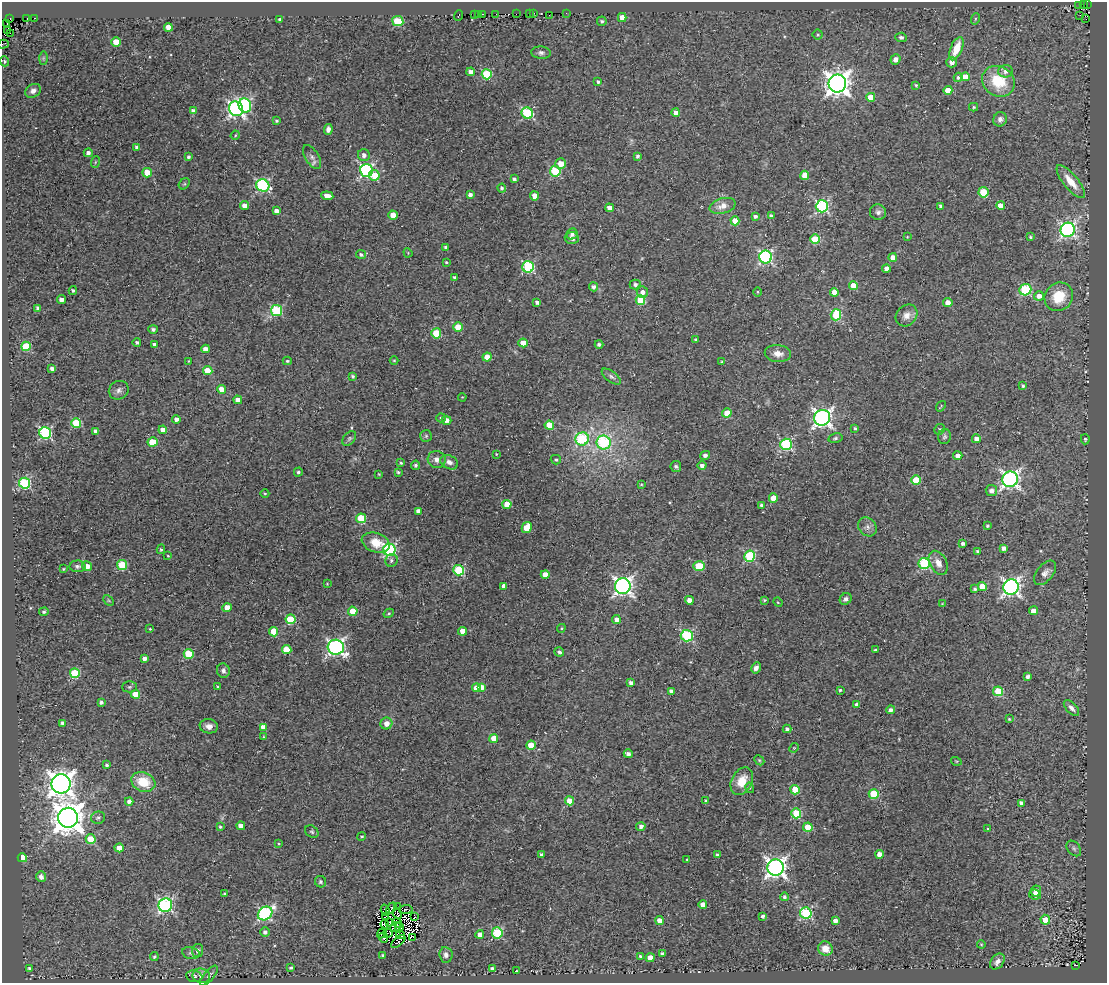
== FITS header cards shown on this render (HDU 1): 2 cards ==
NAXIS1  =                 1105
NAXIS2  =                  981

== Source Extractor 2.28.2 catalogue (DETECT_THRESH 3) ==
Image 1105 x 981 px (HDU 1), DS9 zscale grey, 1 PNG px = 1 image px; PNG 1109 x 985 px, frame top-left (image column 1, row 981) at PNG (2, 2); each listed source drawn as its Kron ellipse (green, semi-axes under 4 px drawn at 4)
Background 0.031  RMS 0.015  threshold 0.0439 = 3 sigma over >= 5 px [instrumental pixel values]
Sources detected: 375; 10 with non-positive FLUX_AUTO (blend fragments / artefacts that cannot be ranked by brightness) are neither listed nor drawn; the other 365 listed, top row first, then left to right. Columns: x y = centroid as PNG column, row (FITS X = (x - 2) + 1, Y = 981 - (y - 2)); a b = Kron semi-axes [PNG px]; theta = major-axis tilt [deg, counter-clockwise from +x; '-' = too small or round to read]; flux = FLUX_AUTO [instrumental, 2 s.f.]
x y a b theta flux
1079 5 3 2 - 1.3
1083 5 2 2 - 9.1
1087 5 2 2 - 5.4
534 13 2 2 - 3.7
566 13 2 2 - 0.69
478 14 3 2 - 3.2
483 14 3 2 - 3.7
496 14 2 2 - 2.2
516 14 2 2 - 1.6
530 14 3 2 - 7.3
459 15 5 3 - 3.1
474 15 3 2 - 4.3
549 15 2 2 - 4.7
1080 15 2 2 - 2
10 18 3 3 - 19
34 18 3 2 - 18
622 18 4 4 - 10
27 19 3 2 - 80
975 19 6 3 72 1.1
1086 19 3 2 - 1.5
280 20 4 3 - 2.9
398 21 5 5 - 47
602 21 5 5 - 1.8
7 24 3 2 - 5.3
168 27 4 4 - 12
7 30 2 2 - 37
10 33 2 2 - 4.3
818 35 5 5 - 1.5
901 37 5 4 - 2.2
116 42 4 4 - 17
3 44 5 2 - 3.9
956 49 12 6 68 20
541 53 10 6 -4 3.3
43 58 7 4 89 1.9
895 59 5 4 - 4.2
4 61 5 4 - 1.3
952 62 5 5 - 5.8
1006 71 7 6 - 4.3
471 72 4 4 - 5.4
487 74 5 5 - 56
958 77 5 4 - 2.6
965 77 4 4 - 11
998 81 17 14 -33 36
598 82 4 4 - 2.5
837 83 9 9 - 930
916 85 3 3 - 1.2
948 90 4 4 - 12
33 91 8 6 33 4.9
871 97 4 4 - 21
245 105 7 6 - 110
974 107 4 4 - 1.2
236 109 7 7 - 290
193 111 4 4 - 4.6
527 113 6 5 - 110
676 113 4 4 - 4.9
1000 119 7 6 - 4.3
276 121 4 3 - 1.6
328 129 5 4 - 4.2
235 135 5 4 - 1.1
137 147 4 3 - 2.6
88 153 4 4 - 3.6
364 155 6 6 - 4.6
638 156 3 3 - 2.3
188 157 3 3 - 2.1
312 157 13 6 -58 4.6
95 162 6 3 71 1
560 164 5 5 - 11
366 170 6 6 - 180
555 171 5 5 - 62
147 173 5 4 - 16
374 175 5 5 - 18
805 175 4 4 - 19
514 179 4 3 - 2.4
1071 182 20 7 -50 16
184 184 6 5 - 1.4
263 185 7 6 - 140
502 188 4 4 - 2.3
983 192 5 5 - 40
470 195 4 4 - 3.6
327 196 6 4 -5 9.4
535 196 4 4 - 11
1001 205 4 4 - 10
244 206 4 4 - 6
723 206 13 7 16 9.6
822 206 6 6 - 160
941 206 4 4 - 3.2
609 208 4 4 - 8.6
276 211 4 4 - 5.3
878 212 8 7 - 3.5
393 215 4 4 - 9.9
755 216 3 3 - 2.6
771 216 4 4 - 2.5
735 221 4 4 - 14
1068 230 7 7 - 240
572 234 6 5 - 2.8
907 237 3 3 - 0.74
1030 237 4 3 - 1.3
572 238 7 5 -3 4.2
815 239 5 4 - 33
446 247 3 3 - 2
408 253 5 4 - 0.85
361 255 5 4 - 2.5
766 257 6 6 - 170
893 257 4 4 - 7.7
446 262 3 3 - 1.1
528 267 6 6 - 110
886 268 4 4 - 6.2
454 277 3 3 - 2
635 284 5 5 - 3
853 285 4 4 - 13
593 287 4 4 - 3.2
73 290 4 3 - 1.7
1025 290 6 5 - 77
642 292 6 5 - 6.1
758 292 4 3 - 0.88
834 292 4 4 - 10
1039 296 5 4 - 5.5
1059 297 15 13 45 25
61 300 4 4 - 4.7
640 300 5 4 - 35
537 302 4 4 - 3.3
948 302 5 4 - 6.8
38 308 4 4 - 3
276 310 5 5 - 77
836 315 5 5 - 68
907 315 12 9 46 7
458 327 4 4 - 18
153 329 5 4 - 2.4
436 333 5 5 - 36
696 340 3 3 - 1.9
137 342 4 4 - 2.4
523 343 4 4 - 14
599 344 4 4 - 2.8
154 345 4 4 - 3.1
26 346 5 5 - 47
205 349 4 4 - 5.4
778 354 13 8 -5 7.4
487 357 4 4 - 11
394 360 4 3 - 0.82
188 361 3 2 - 0.6
287 361 4 4 - 1.4
722 362 4 3 - 1.3
52 368 4 3 - 3.5
208 371 5 4 - 24
352 376 3 3 - 1.9
611 377 11 5 -37 3
1023 386 4 3 - 1.5
221 389 4 4 - 11
119 390 10 9 - 4.3
462 397 4 3 - 0.84
238 400 4 4 - 9.4
941 406 6 2 51 1.1
727 413 4 4 - 15
441 418 5 4 - 2.1
822 418 8 8 - 400
176 419 4 4 - 4.1
446 420 5 4 - 6
76 423 5 4 - 42
549 425 4 4 - 21
855 428 3 3 - 1.4
939 429 5 5 - 2
163 430 4 4 - 6.6
96 431 4 4 - 6.1
45 433 6 5 - 130
426 436 6 6 - 1.8
944 436 7 6 - 2.2
349 438 8 5 49 2.2
835 438 7 5 12 1.9
582 439 7 6 - 78
976 439 4 4 - 5.8
1085 439 5 4 - 1.2
153 442 5 4 - 25
604 443 7 7 - 92
786 444 6 6 - 110
496 454 3 3 - 0.77
705 455 5 4 - 3.5
958 456 5 4 - 5.1
437 460 9 8 - 5.6
556 460 5 4 - 1.4
449 462 9 6 -26 5.3
401 463 4 3 - 1.5
415 465 4 4 - 2.5
676 466 5 5 - 1.9
702 466 4 4 - 3.7
298 472 4 4 - 2
398 472 4 3 - 1.4
379 474 4 3 - 0.89
1010 479 8 7 - 360
916 480 4 4 - 24
25 483 5 5 - 97
641 484 4 3 - 1
991 491 6 5 - 5.1
265 493 4 3 - 0.95
773 498 4 4 - 14
507 504 4 4 - 17
762 506 4 3 - 2.8
418 511 4 4 - 5.7
361 518 5 5 - 41
987 526 4 3 - 1.6
867 527 10 8 -49 4.7
527 528 6 4 60 20
376 543 14 9 -19 19
963 544 4 3 - 2.9
1004 548 4 4 - 4.6
161 549 5 4 - 1.7
389 550 6 6 - 140
978 551 4 3 - 2.6
168 556 4 3 - 0.71
749 556 5 5 - 86
391 560 6 6 - 2.9
938 563 13 8 -62 8.5
924 564 5 5 - 94
122 565 5 5 - 45
77 566 8 6 1 2.6
87 566 5 4 - 8.3
699 566 6 4 -1 38
63 569 3 3 - 0.87
459 570 5 5 - 65
1045 573 14 8 52 5.5
545 575 4 4 - 10
327 584 2 2 - 0.82
504 586 4 4 - 7.2
623 586 8 8 - 380
982 586 4 4 - 17
1011 587 8 7 - 370
975 589 3 3 - 1.5
846 599 6 5 - 3
109 600 6 4 -45 1.2
689 600 4 4 - 8.4
764 600 3 3 - 1.3
778 602 5 4 - 1.1
942 604 4 4 - 0.79
227 608 4 4 - 13
353 611 5 4 - 17
1033 611 4 4 - 7.2
44 612 5 4 - 1.7
389 613 5 3 - 1.2
291 619 5 5 - 49
616 620 4 4 - 4.8
561 628 4 4 - 1.1
150 629 3 3 - 0.87
463 631 4 4 - 9.3
274 632 4 4 - 21
687 636 6 5 - 98
336 647 8 7 - 300
287 650 5 4 - 28
875 650 4 3 - 1.5
559 652 5 4 - 3
189 654 5 5 - 45
144 658 4 4 - 4.6
756 668 6 4 60 4.6
223 671 7 6 - 3.5
75 673 5 5 - 47
1027 676 4 4 - 3.4
631 683 4 4 - 4.2
129 687 7 5 1 2
217 687 4 4 - 1.5
482 687 4 4 - 6.5
477 688 4 4 - 13
840 690 3 3 - 1.4
671 691 4 3 - 4.5
998 691 5 5 - 44
135 694 4 4 - 18
101 702 3 3 - 2.4
857 705 4 4 - 4.8
1071 708 9 5 -45 4.3
890 710 4 4 - 3.6
1009 719 3 3 - 0.98
62 723 4 3 - 2.5
386 724 6 6 - 8.1
209 726 9 7 -9 5.9
263 727 4 4 - 8
787 729 4 4 - 3
264 737 4 3 - 1.1
494 738 4 4 - 19
531 745 4 4 - 20
794 748 5 4 - 1
628 754 4 4 - 3.4
759 760 5 4 - 1.3
956 761 5 3 - 0.94
107 765 4 3 - 1.8
742 781 14 10 62 18
143 782 12 9 -21 27
61 784 10 9 - 1100
750 788 5 3 - 1.1
795 790 4 4 - 25
874 794 5 5 - 50
706 800 3 3 - 1.9
129 801 4 4 - 4
569 801 4 4 - 15
1021 803 4 4 - 3.9
796 813 5 5 - 50
68 818 10 10 - 1900
98 818 7 6 - 2.9
241 826 4 4 - 9.3
641 826 5 4 - 4.1
220 827 3 3 - 1.3
808 827 4 4 - 22
988 829 4 3 - 1.4
312 832 7 5 -37 1.9
362 836 4 3 - 1.2
91 839 5 4 - 25
279 844 4 3 - 0.95
119 848 4 4 - 11
1074 848 9 6 -50 2.6
541 854 3 3 - 2
880 854 4 4 - 9.9
717 855 4 3 - 2.7
22 858 5 4 - 24
687 859 3 2 - 0.84
776 867 8 8 - 510
41 877 5 5 - 5.2
320 882 6 5 - 2.7
1036 891 5 5 - 6.5
225 894 3 3 - 1.5
1035 894 6 5 - 6.9
784 897 4 4 - 2.7
165 905 7 6 - 190
703 905 4 4 - 9.1
397 907 3 2 - 4.3
391 908 6 3 49 4.3
406 909 7 2 4 0.52
385 910 5 3 - 1.9
265 913 8 6 37 140
397 913 5 3 - 1.2
806 913 6 5 - 110
386 916 4 2 - 0.13
762 916 3 3 - 2.3
415 917 3 2 - 3.9
1045 920 5 5 - 13
660 921 4 4 - 8.3
835 921 4 4 - 4.8
389 922 3 3 - 0.83
397 923 5 2 - 0.32
385 924 4 3 - 0.031
395 927 5 2 - 3.3
399 927 5 3 - 1.9
265 932 5 4 - 3.1
382 933 5 3 - 2.3
388 933 5 2 - 0.19
497 933 5 5 - 82
480 934 4 4 - 8.8
401 935 4 2 - 0.38
413 937 3 2 - 280
383 938 5 3 - 4.6
398 942 8 2 40 1.3
981 944 4 3 - 0.87
825 949 7 7 - 10
198 950 6 5 - 4.1
191 953 9 6 -11 2.7
662 954 4 4 - 2.7
383 955 4 3 - 2.5
446 955 8 6 -83 4.1
640 956 3 3 - 1.4
154 957 4 3 - 1.6
650 958 4 4 - 13
997 962 9 6 53 5
1075 965 3 2 - 24
291 968 3 3 - 1.9
30 969 4 4 - 2.7
492 969 4 3 - 2.6
516 971 3 2 - 0.69
194 976 8 5 -9 2.6
201 976 9 7 -18 3.7
209 976 12 5 49 3.3
At the frame edge (FLAGS 8, measured only in part): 1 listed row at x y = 3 44
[10 non-positive-flux detections neither listed nor drawn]